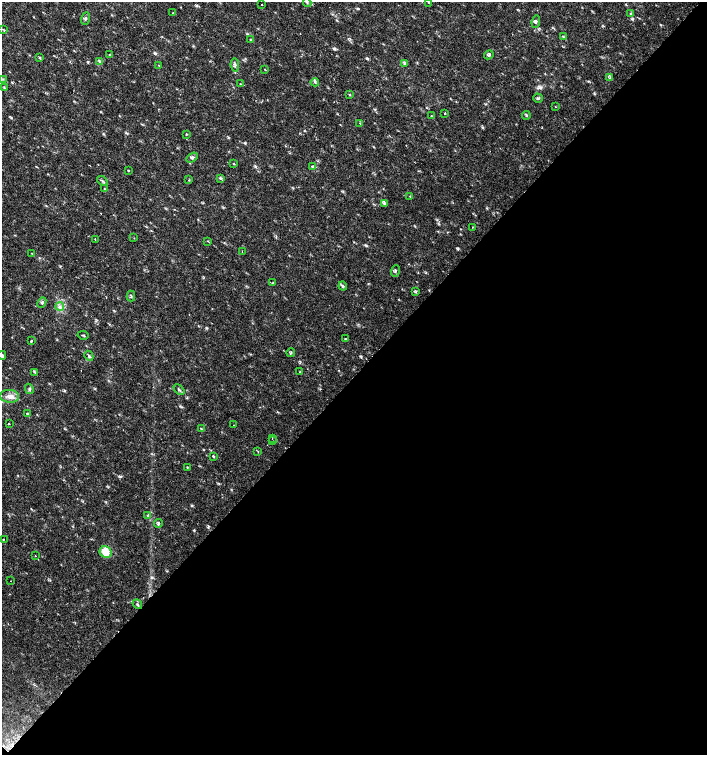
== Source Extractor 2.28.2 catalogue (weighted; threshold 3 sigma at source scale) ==
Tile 15 of 4 x 4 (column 3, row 4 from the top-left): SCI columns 3044-4453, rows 1-1506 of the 6023 x 6029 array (HDU 1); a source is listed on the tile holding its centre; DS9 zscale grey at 2 x 2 block average (1 PNG px = mean of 2 x 2 image px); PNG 709 x 757 px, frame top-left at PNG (2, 2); each listed source drawn as its Kron ellipse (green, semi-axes under 4 px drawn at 4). Shown black and unused: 50% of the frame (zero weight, under 2 of 3 exposures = <1% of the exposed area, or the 3 px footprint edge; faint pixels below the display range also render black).
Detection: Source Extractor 2.28.2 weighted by HDU 2 'WHT'; one run over the whole footprint, this tile lists its part. Background 0.0182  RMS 0.003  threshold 0.0136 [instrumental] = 3 sigma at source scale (4.5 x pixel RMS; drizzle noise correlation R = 1.50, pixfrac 1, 0.0396/0.0396 arcsec/px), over >= 5 px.
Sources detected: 81; all 81 listed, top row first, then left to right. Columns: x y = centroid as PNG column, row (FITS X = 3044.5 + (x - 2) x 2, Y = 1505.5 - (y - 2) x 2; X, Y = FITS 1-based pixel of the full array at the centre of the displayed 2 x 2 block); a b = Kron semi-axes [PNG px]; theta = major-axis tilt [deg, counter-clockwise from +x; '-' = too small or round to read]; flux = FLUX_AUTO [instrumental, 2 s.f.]
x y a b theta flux
307 2 4 2 - 0.6
428 2 3 2 - 0.53
262 5 2 2 - 0.42
173 13 3 2 - 0.36
631 14 4 2 - 0.55
86 19 6 2 69 0.94
536 21 6 3 84 1.2
3 29 4 2 - 0.59
564 37 3 2 - 0.52
251 40 3 3 - 1.1
110 55 3 3 - 0.73
489 55 5 3 - 1.1
40 58 3 2 - 0.45
100 62 4 3 - 0.9
404 63 3 3 - 0.64
159 65 3 2 - 0.32
235 65 6 4 -81 1.6
265 69 3 2 - 0.34
610 78 3 2 - 0.68
3 79 3 2 - 0.47
315 82 4 3 - 1
241 84 3 2 - 0.31
4 88 3 2 - 0.47
349 94 3 2 - 0.58
538 98 5 3 - 0.95
555 106 3 2 - 0.36
445 114 3 2 - 0.32
526 115 4 3 - 0.68
432 116 3 2 - 0.33
360 123 2 2 - 0.56
186 134 2 2 - 0.58
192 158 6 4 32 1.5
234 164 3 2 - 0.45
312 167 4 3 - 1.3
128 170 3 2 - 0.36
221 178 4 3 - 0.9
189 180 3 2 - 0.44
102 181 6 2 -39 1
104 189 3 2 - 0.41
410 196 3 2 - 0.32
384 203 4 3 - 1.1
472 227 3 2 - 0.28
134 238 2 2 - 0.4
95 239 2 2 - 0.78
208 241 3 2 - 0.39
242 251 2 2 - 0.34
32 253 2 2 - 0.4
395 271 6 3 70 1.1
273 283 3 3 - 0.69
343 286 4 4 - 1.2
416 292 3 2 - 0.61
131 296 5 2 - 0.67
42 302 5 4 - 1.4
60 307 4 3 - 1.4
83 335 5 2 - 0.62
345 339 3 2 - 0.71
31 341 2 2 - 2.4
291 353 4 2 - 0.66
2 355 4 3 - 1.1
89 356 5 3 - 1.1
35 372 3 2 - 0.54
300 372 2 2 - 0.36
29 389 5 3 - 1.1
179 390 6 3 -43 1.1
10 396 9 6 -5 4.2
27 414 3 2 - 1
9 423 2 2 - 0.42
233 425 2 2 - 0.2
202 429 4 2 - 0.5
272 438 2 2 - 0.52
273 441 2 2 - 0.34
258 451 3 2 - 0.44
213 456 3 2 - 0.79
187 467 2 2 - 0.42
147 515 3 2 - 0.56
158 524 5 3 - 0.92
3 539 2 2 - 0.48
106 552 6 5 - 14
35 556 2 2 - 0.4
11 581 2 2 - 0.28
137 604 5 2 - 0.91
Isophote crosses this tile's border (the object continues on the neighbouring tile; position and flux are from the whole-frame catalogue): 2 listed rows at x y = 428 2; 2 355
Diffuse or blended objects may show on this block-average render without a row.